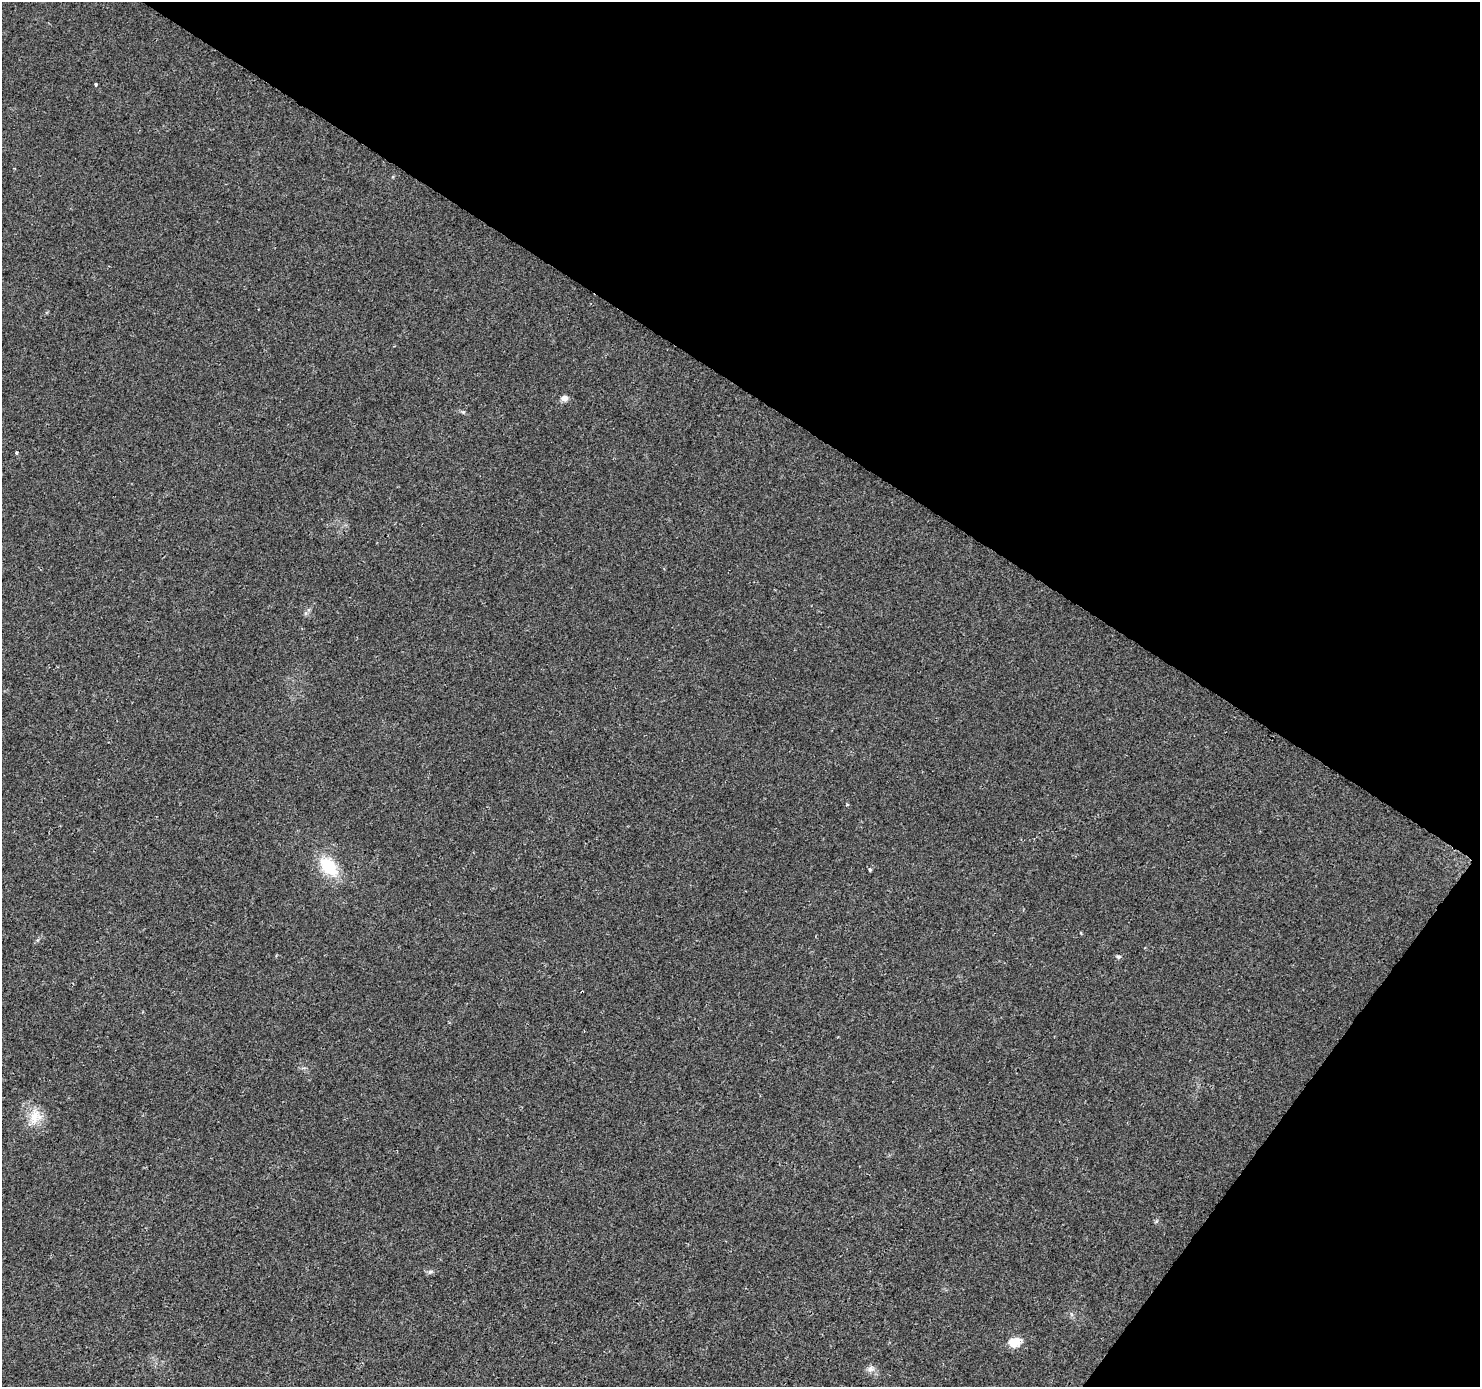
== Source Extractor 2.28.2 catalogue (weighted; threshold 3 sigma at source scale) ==
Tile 8 of 4 x 4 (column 4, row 2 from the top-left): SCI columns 4454-5931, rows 3033-4417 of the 5937 x 5994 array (HDU 1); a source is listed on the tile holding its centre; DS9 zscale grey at full resolution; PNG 1482 x 1389 px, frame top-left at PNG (2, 2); no overlay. Shown black and unused: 33% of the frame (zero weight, under 2 of 3 exposures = <1% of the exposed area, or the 3 px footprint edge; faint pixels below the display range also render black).
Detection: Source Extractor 2.28.2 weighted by HDU 2 'WHT'; one run over the whole footprint, this tile lists its part. Background 0.0277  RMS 0.0055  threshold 0.0247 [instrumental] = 3 sigma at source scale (4.5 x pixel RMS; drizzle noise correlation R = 1.50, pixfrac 1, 0.0396/0.0396 arcsec/px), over >= 5 px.
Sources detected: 14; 1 cosmic-ray / hot-pixel residue — not listed; the other 13 listed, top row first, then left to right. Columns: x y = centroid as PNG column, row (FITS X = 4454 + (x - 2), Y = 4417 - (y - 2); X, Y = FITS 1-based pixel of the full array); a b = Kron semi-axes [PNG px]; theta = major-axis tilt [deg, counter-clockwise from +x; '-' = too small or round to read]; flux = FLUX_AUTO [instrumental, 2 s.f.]
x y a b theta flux
96 84 3 3 - 0.56
564 398 8 6 11 2.8
463 412 6 5 - 0.83
16 453 3 3 - 1.3
847 804 5 3 - 0.5
329 867 24 15 -49 21
870 870 4 3 - 0.81
1081 933 4 3 - 0.43
1118 957 7 5 -1 1
35 1116 21 16 74 10
430 1272 6 5 - 1.1
1015 1342 17 12 13 6.6
871 1369 10 8 13 2.4